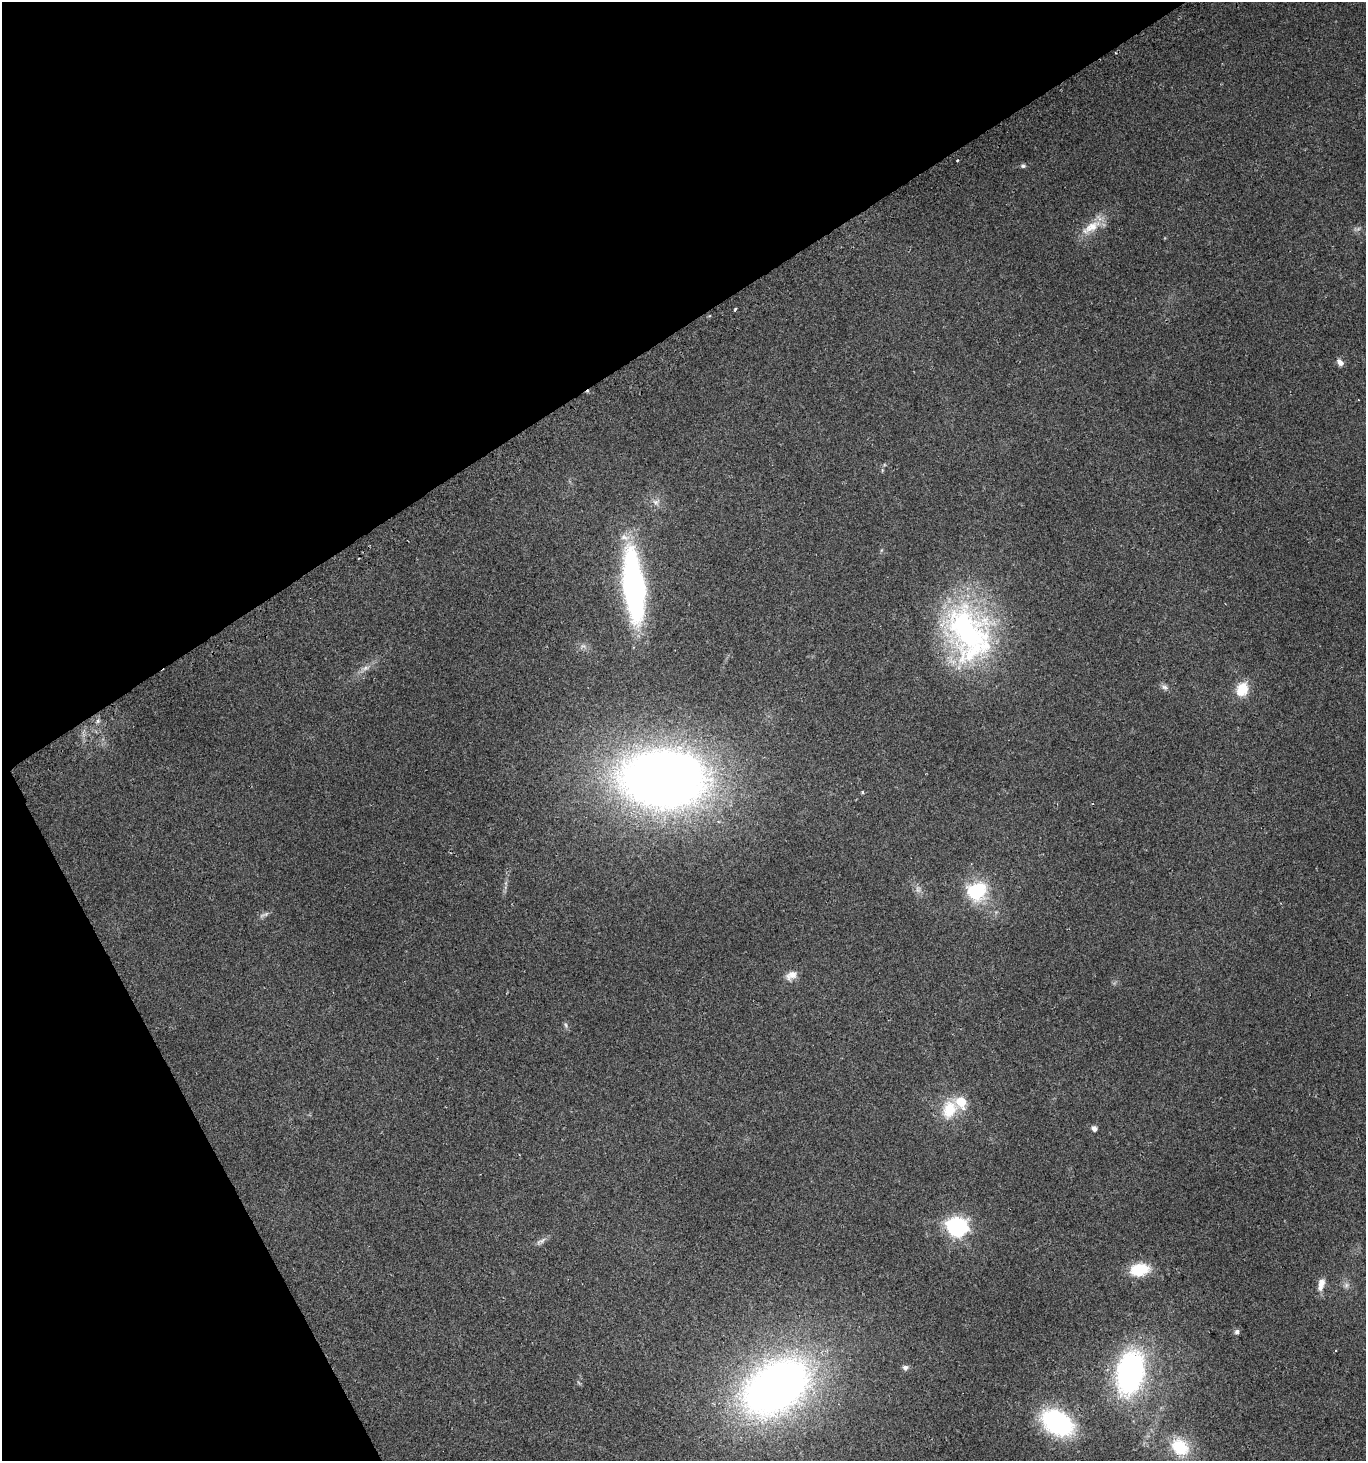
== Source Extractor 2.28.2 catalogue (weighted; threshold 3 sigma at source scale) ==
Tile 5 of 4 x 4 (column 1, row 2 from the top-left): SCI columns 189-1552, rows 2948-4406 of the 5771 x 5898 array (HDU 1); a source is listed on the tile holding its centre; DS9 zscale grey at full resolution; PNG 1368 x 1463 px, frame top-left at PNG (2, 2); no overlay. Shown black and unused: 30% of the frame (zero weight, under 2 of 3 exposures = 2% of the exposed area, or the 3 px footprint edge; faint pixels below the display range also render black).
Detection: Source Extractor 2.28.2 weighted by HDU 2 'WHT'; one run over the whole footprint, this tile lists its part. Background 0.0952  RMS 0.011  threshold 0.0475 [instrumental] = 3 sigma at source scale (4.5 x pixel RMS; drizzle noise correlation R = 1.50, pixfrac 1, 0.0396/0.0396 arcsec/px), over >= 5 px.
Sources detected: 38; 1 too faint to see at this stretch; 1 inside a brighter object's white glare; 2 cosmic-ray / hot-pixel residue — not listed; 1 inside a brighter listed object's ellipse — not listed separately; the other 33 listed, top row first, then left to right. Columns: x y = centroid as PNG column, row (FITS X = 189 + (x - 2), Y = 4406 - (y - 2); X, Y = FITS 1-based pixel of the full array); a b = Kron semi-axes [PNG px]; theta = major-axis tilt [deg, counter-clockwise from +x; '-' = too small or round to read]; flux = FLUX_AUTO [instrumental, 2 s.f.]
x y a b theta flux
1115 53 3 3 - 1
1023 166 6 6 - 2.2
1091 227 32 12 32 21
735 309 3 2 - 1.7
1340 362 8 6 -49 6.1
656 502 11 8 36 5.8
634 586 55 16 -84 370
967 631 72 54 -51 260
365 668 13 6 19 5.2
1164 687 11 6 -34 3.8
1242 689 16 13 65 23
98 721 6 6 - 2.5
662 779 68 44 -8 1200
863 792 3 3 - 2.1
918 889 12 7 -83 4.9
977 891 23 21 23 62
266 914 10 5 25 3.3
791 975 16 10 32 9
566 1025 8 5 -70 2.3
961 1102 6 6 - 43
949 1110 26 18 67 34
1094 1128 5 5 - 5.4
957 1227 8 7 - 460
541 1241 16 6 33 4.5
1140 1270 19 12 11 38
1321 1284 16 7 75 10
1346 1285 9 5 71 3.2
1237 1332 7 6 - 2.8
905 1367 6 6 - 4.1
1130 1373 38 23 78 270
775 1387 64 41 35 770
1057 1423 28 19 -31 170
1180 1447 22 17 -47 44